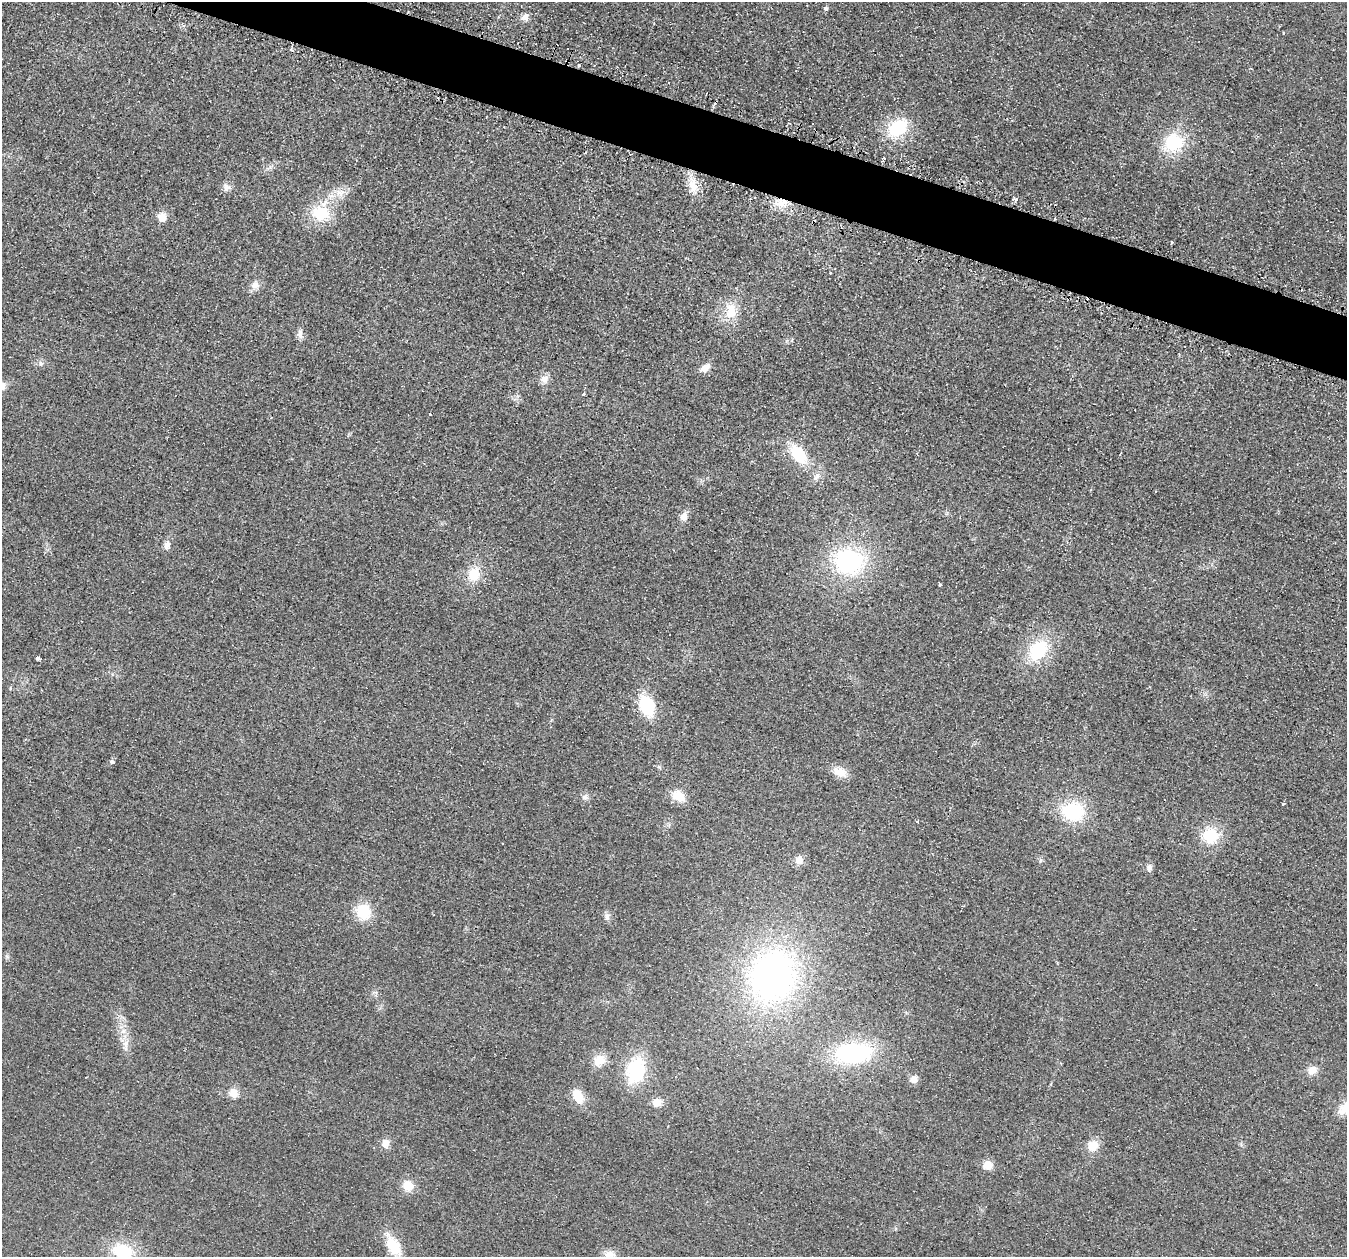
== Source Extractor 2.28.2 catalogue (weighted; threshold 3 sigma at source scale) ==
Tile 11 of 4 x 4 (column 3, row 3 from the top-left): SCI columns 2717-4061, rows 1410-2664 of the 5436 x 5458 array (HDU 1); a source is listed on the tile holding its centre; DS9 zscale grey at full resolution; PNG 1349 x 1259 px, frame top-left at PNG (2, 2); no overlay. Shown black and unused: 4% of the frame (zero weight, under 2 of 3 exposures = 3% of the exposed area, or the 3 px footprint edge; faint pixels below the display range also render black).
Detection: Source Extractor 2.28.2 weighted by HDU 2 'WHT'; one run over the whole footprint, this tile lists its part. Background 0.021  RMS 0.0087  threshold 0.0391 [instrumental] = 3 sigma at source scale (4.5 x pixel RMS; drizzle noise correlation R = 1.50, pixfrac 1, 0.05/0.05 arcsec/px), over >= 5 px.
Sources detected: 64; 2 cosmic-ray / hot-pixel residue — not listed; the other 62 listed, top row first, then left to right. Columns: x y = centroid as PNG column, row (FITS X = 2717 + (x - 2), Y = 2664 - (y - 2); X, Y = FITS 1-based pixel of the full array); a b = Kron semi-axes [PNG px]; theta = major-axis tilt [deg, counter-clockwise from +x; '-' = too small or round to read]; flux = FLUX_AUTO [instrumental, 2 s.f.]
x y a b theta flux
826 8 6 4 16 1.6
525 17 9 8 - 4.6
291 49 4 4 - 1.6
579 66 3 3 - 3.2
898 128 23 16 37 41
1174 142 23 22 - 41
692 185 20 9 76 11
227 187 13 9 -22 4.3
343 191 7 4 -18 3.1
1016 199 4 4 - 4.9
781 203 19 11 13 13
320 214 20 16 -8 32
162 217 11 10 - 7.7
1172 242 3 2 - 1.7
255 285 11 10 - 5.8
731 311 23 15 82 19
300 334 13 6 -83 4.1
41 364 7 4 0 1.8
705 368 12 7 30 7.2
544 379 11 9 -71 5.8
583 394 3 3 - 5.5
430 414 3 3 - 3.8
798 454 19 12 -56 37
817 476 14 6 53 4.4
684 517 11 8 62 5.5
167 545 13 8 67 4.4
849 561 35 29 -18 96
474 574 15 13 74 18
940 585 3 3 - 1.4
1038 650 24 17 52 44
38 658 4 4 - 7.4
647 706 18 13 -69 46
112 762 4 4 - 3.7
839 772 17 11 -21 11
678 796 14 10 -32 16
585 797 9 7 53 3.2
1283 804 3 3 - 2.2
1073 812 22 19 -8 53
917 822 4 3 - 1.1
1210 836 16 16 - 32
799 860 9 9 - 7.1
1149 868 9 7 80 3.6
363 912 16 15 - 28
607 916 12 6 -85 3.3
772 976 60 52 67 290
123 1031 8 6 44 3.7
125 1043 8 8 - 4.5
853 1053 36 20 5 100
599 1060 14 12 34 12
636 1070 22 16 76 64
1312 1071 13 10 50 7.3
914 1079 9 7 25 6.8
233 1093 12 11 - 7.8
578 1096 18 11 -64 15
657 1103 11 10 - 7.8
385 1143 11 9 71 6.3
1093 1146 12 11 - 13
988 1165 10 9 - 9.3
408 1186 11 10 - 14
394 1246 20 13 -61 27
123 1251 21 14 -14 42
610 1254 18 10 14 8.1
Overlapping masked pixels (flux is a lower limit): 2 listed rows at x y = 579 66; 781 203
Isophote crosses this tile's border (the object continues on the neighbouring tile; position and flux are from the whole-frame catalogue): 2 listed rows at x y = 123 1251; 610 1254
Unlisted compact peaks at least as high as the median listed source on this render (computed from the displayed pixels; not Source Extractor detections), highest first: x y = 659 767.